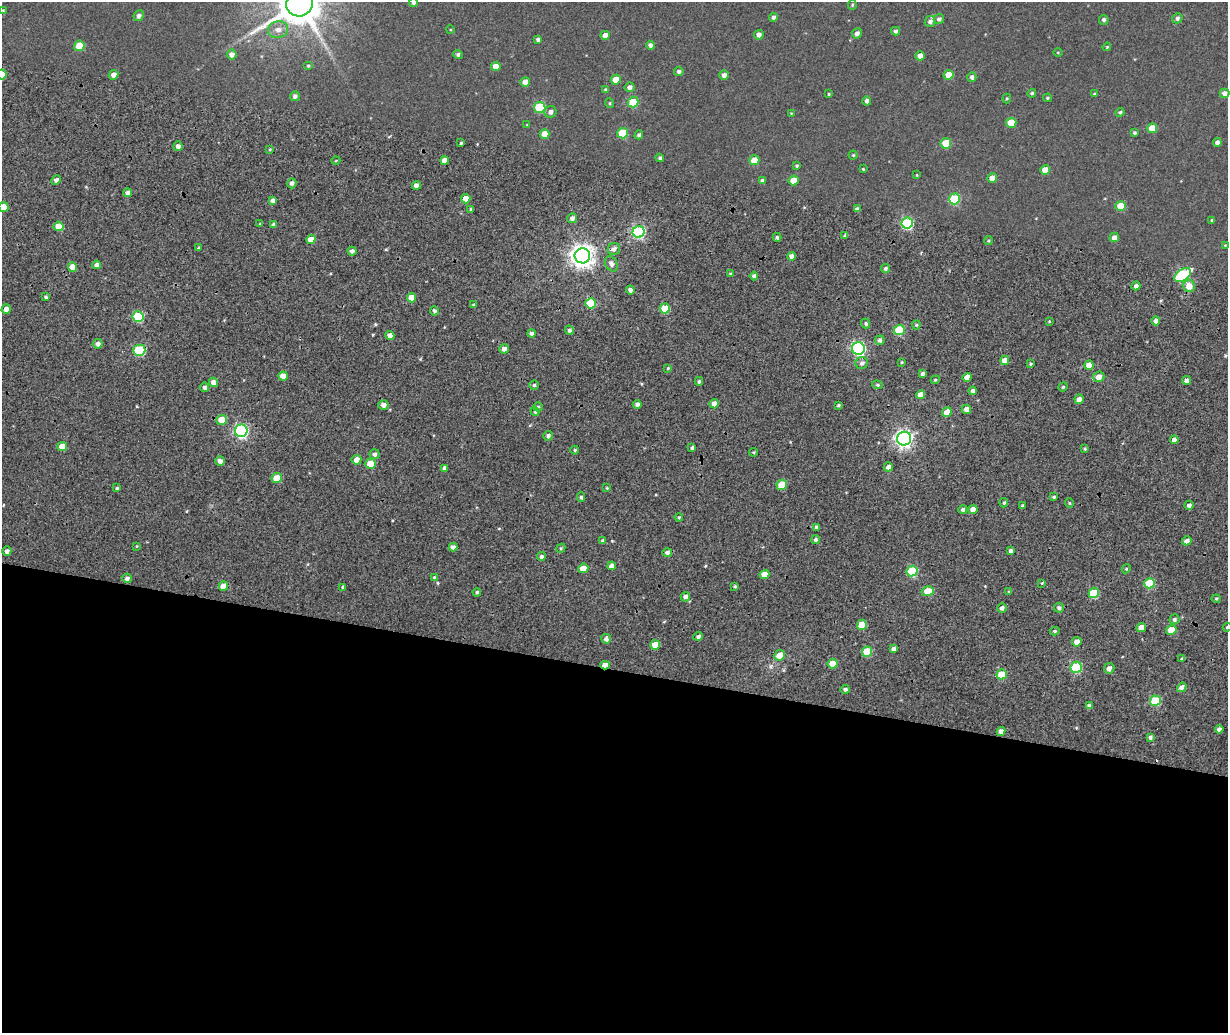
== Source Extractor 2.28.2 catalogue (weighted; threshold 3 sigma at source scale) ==
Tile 10 of 4 x 3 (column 2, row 3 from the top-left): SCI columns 1348-2573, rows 394-1424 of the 5147 x 3851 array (HDU 1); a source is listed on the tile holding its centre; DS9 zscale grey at full resolution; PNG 1230 x 1035 px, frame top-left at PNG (2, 2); each listed source drawn as its Kron ellipse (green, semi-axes under 4 px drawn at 4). Shown black and unused: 35% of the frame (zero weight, under 2 of 4 exposures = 9% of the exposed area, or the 3 px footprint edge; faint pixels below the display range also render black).
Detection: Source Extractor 2.28.2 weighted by HDU 2 'WHT'; one run over the whole footprint, this tile lists its part. Background 0.0816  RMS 0.044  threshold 0.198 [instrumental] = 3 sigma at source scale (4.5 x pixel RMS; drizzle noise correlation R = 1.50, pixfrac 1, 0.0396/0.0396 arcsec/px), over >= 5 px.
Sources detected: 251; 1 cosmic-ray / hot-pixel residue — neither listed nor drawn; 1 inside a brighter listed object's ellipse — not listed separately; the other 249 listed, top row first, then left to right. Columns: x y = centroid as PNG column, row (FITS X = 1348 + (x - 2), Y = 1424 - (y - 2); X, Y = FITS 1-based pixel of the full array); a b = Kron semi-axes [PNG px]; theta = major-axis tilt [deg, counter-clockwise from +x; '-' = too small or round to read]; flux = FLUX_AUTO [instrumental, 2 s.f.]
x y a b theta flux
413 2 4 4 - 8.5
300 4 13 12 - 16000
852 5 5 4 - 4.2
3 10 4 3 - 2.9
139 16 5 5 - 14
773 17 4 4 - 9.9
1177 18 5 5 - 9.6
939 19 5 5 - 11
1104 20 5 5 - 9.2
930 21 5 5 - 11
450 29 4 3 - 3
278 30 10 8 13 27
896 31 4 4 - 8.7
857 33 5 5 - 14
605 35 4 4 - 23
759 35 5 4 - 17
538 39 4 4 - 10
650 45 4 4 - 12
79 46 5 5 - 82
1107 47 4 3 - 3.3
1058 52 4 3 - 2.7
458 54 4 4 - 7.7
232 55 5 5 - 21
920 56 5 4 - 27
308 66 5 4 - 4.5
496 66 5 4 - 29
679 72 5 4 - 10
2 74 5 5 - 38
113 75 5 4 - 22
724 75 4 4 - 16
949 75 5 4 - 53
972 77 5 4 - 11
616 80 5 5 - 56
525 82 5 4 - 31
629 87 5 5 - 16
605 89 4 3 - 4.7
1032 93 4 4 - 5.7
1224 93 5 4 - 18
829 94 3 3 - 3.6
1094 94 4 4 - 3.8
295 96 5 4 - 12
1007 98 5 4 - 4
1047 98 4 3 - 4.5
867 101 4 4 - 12
633 102 5 5 - 140
610 103 5 4 - 4.3
540 107 5 5 - 200
550 112 6 5 - 16
1120 112 4 4 - 6.4
791 113 4 3 - 3.2
1011 123 5 5 - 97
527 125 4 4 - 3
1152 128 5 5 - 57
623 133 5 5 - 130
1135 133 4 3 - 5.9
544 134 5 4 - 38
639 135 4 4 - 9.4
461 143 4 3 - 4.5
946 143 5 5 - 90
1217 143 4 4 - 14
178 146 5 4 - 17
270 149 4 3 - 3.6
853 155 4 4 - 3.8
660 158 4 4 - 7.7
336 160 4 3 - 3.2
445 160 4 4 - 29
754 160 5 5 - 49
797 166 4 4 - 5.5
863 169 3 3 - 3.4
1045 170 5 5 - 43
917 175 3 3 - 2.9
992 178 5 4 - 36
56 180 5 4 - 15
794 180 5 5 - 66
763 181 4 4 - 13
292 183 5 4 - 13
416 185 4 4 - 21
128 193 4 4 - 19
466 199 5 4 - 29
955 199 5 5 - 190
273 201 4 4 - 18
1121 206 5 5 - 93
3 207 5 4 - 54
471 209 4 3 - 6
857 209 4 4 - 9.1
572 218 5 5 - 13
1212 220 4 3 - 5.5
907 223 6 5 - 360
260 224 4 3 - 4.4
274 224 4 4 - 10
59 226 5 5 - 63
638 232 6 5 - 510
845 235 4 4 - 4.5
777 237 4 3 - 6.3
1114 237 5 4 - 18
311 240 5 4 - 43
988 241 4 3 - 5
1225 245 3 3 - 2.4
198 248 4 3 - 4.6
614 249 6 6 - 17
352 251 4 4 - 15
582 256 7 7 - 3200
792 256 4 4 - 25
611 264 8 5 -62 15
97 265 4 4 - 19
72 267 5 4 - 45
886 268 5 4 - 8.4
730 274 3 3 - 4.1
1183 275 9 5 34 390
754 276 4 4 - 12
1136 286 4 4 - 14
1189 286 6 6 - 45
630 290 4 4 - 14
46 297 3 3 - 5.9
411 298 4 4 - 51
590 303 5 5 - 120
474 304 4 2 - 3.3
6 309 5 4 - 23
665 309 5 5 - 100
434 311 4 4 - 9.9
138 317 5 5 - 250
1049 321 3 3 - 3.1
1156 321 4 4 - 15
866 323 5 4 - 6.8
916 325 4 4 - 5
569 330 4 4 - 9.1
899 330 5 5 - 170
531 333 4 4 - 10
390 335 4 4 - 26
880 340 5 4 - 12
98 344 5 5 - 14
504 349 5 4 - 16
858 349 6 6 - 660
139 350 6 5 - 280
1005 360 4 4 - 42
902 362 4 3 - 3.9
862 363 6 6 - 13
1030 364 4 3 - 5
1089 365 4 4 - 41
668 368 3 3 - 3.2
923 374 4 3 - 9.5
283 376 4 4 - 35
967 377 4 4 - 33
1099 377 6 5 - 33
935 380 5 3 - 4.3
1186 380 4 4 - 16
699 381 4 3 - 7.1
213 382 5 4 - 24
534 385 4 4 - 6.6
877 385 5 4 - 5.9
205 387 4 4 - 12
1063 387 4 4 - 4.8
973 391 4 4 - 15
921 395 4 4 - 31
1079 399 5 4 - 21
714 404 4 4 - 30
383 405 5 5 - 20
637 405 4 4 - 14
838 405 4 4 - 6.6
538 407 5 4 - 5.4
966 409 5 4 - 24
535 412 4 4 - 5.2
947 412 5 4 - 39
222 420 5 5 - 70
241 431 6 6 - 670
548 436 5 4 - 11
904 439 7 7 - 1500
1174 440 4 4 - 21
62 446 5 4 - 44
692 448 4 3 - 9
1085 449 4 3 - 4.3
575 450 4 4 - 4.8
754 452 4 3 - 4.8
374 454 5 5 - 11
356 460 5 5 - 33
220 461 5 4 - 17
370 464 5 5 - 85
888 467 5 4 - 21
445 468 4 4 - 19
277 478 5 5 - 58
782 485 5 5 - 110
117 488 4 3 - 5.3
607 488 4 3 - 3.7
581 497 5 4 - 7.3
1054 497 3 3 - 5.6
1004 503 4 4 - 5.6
1069 503 5 3 - 3.4
1189 505 4 4 - 12
1022 506 4 3 - 6.2
963 509 4 4 - 8.3
973 509 5 4 - 24
679 517 4 4 - 4.7
816 527 4 3 - 7.7
816 539 5 4 - 8.3
603 541 4 4 - 8.3
1187 541 5 4 - 18
137 546 4 2 - 3.3
453 547 4 4 - 17
561 548 5 4 - 4.5
7 551 5 4 - 18
1011 551 4 3 - 11
667 552 5 4 - 11
541 557 4 4 - 12
612 566 4 4 - 23
583 568 5 5 - 63
1126 569 5 3 - 4.2
912 571 5 5 - 240
764 574 5 4 - 46
434 577 4 4 - 4.2
127 578 4 4 - 14
1042 583 4 3 - 3.5
1150 583 5 5 - 180
223 586 5 4 - 50
735 586 3 3 - 5.3
343 587 4 3 - 6.2
928 591 6 5 - 77
477 592 4 4 - 7.2
1009 592 4 3 - 4.6
1094 593 5 5 - 160
685 597 5 4 - 16
1216 599 4 4 - 5
1002 608 5 4 - 13
1059 608 5 4 - 10
1174 619 5 5 - 9.9
862 625 5 5 - 86
1227 627 4 3 - 5.9
1141 628 5 4 - 41
1171 630 5 5 - 69
1055 631 5 4 - 6.5
698 636 5 4 - 10
606 639 5 4 - 13
1077 642 5 4 - 27
655 645 5 5 - 65
893 649 4 4 - 14
867 652 5 5 - 120
779 655 5 5 - 43
1182 659 4 4 - 6.4
833 664 5 5 - 80
605 665 5 3 - 59
1076 667 6 5 - 290
1109 668 5 5 - 21
1002 674 5 5 - 120
1182 687 5 4 - 16
845 689 4 4 - 9.8
1155 701 5 5 - 200
1089 706 4 4 - 18
1219 729 4 4 - 14
1001 731 4 4 - 21
1150 737 4 3 - 9.1
Overlapping masked pixels (flux is a lower limit): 2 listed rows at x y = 139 350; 605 665
Isophote crosses this tile's border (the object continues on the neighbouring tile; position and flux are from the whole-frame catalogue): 5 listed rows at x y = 413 2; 300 4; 2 74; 3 207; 1227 627